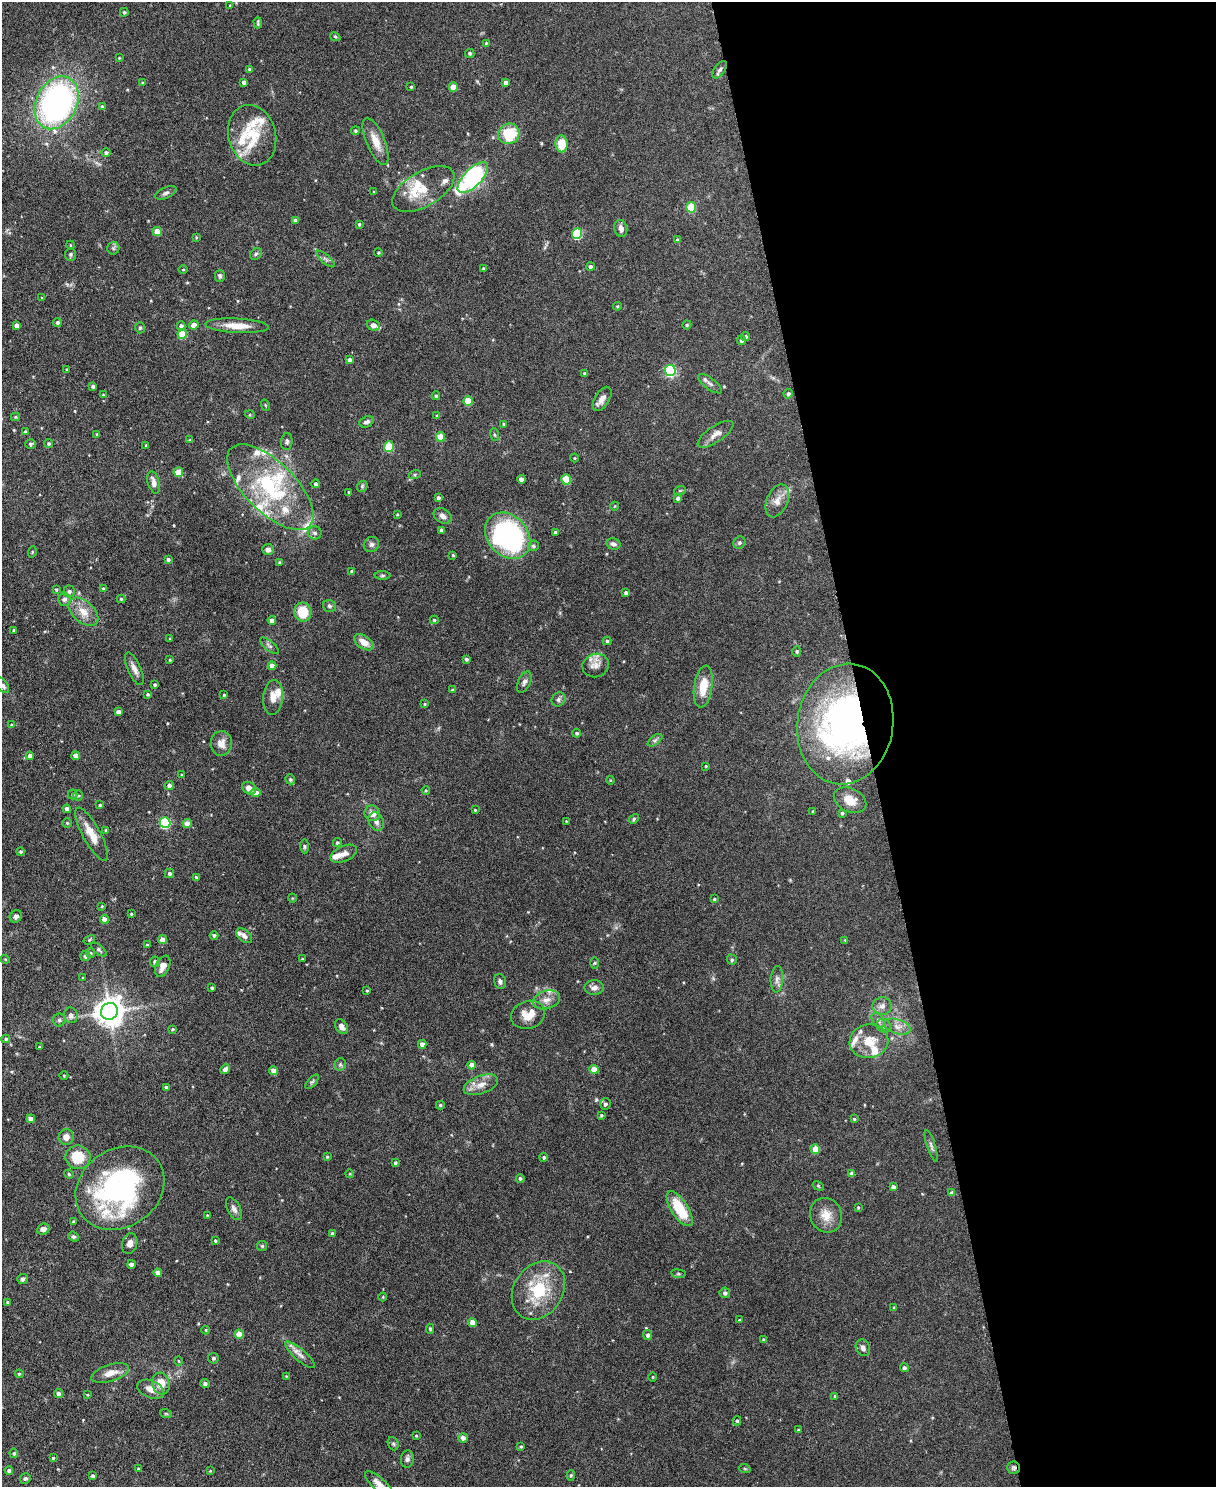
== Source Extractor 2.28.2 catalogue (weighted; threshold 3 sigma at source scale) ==
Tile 8 of 4 x 3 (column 4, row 2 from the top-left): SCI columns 3645-4858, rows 1619-3103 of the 4863 x 4840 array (HDU 1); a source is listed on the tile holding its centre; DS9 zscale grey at full resolution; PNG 1218 x 1489 px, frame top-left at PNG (2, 2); each listed source drawn as its Kron ellipse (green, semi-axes under 4 px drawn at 4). Shown black and unused: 29% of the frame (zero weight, under 3 of 6 exposures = <1% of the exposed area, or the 3 px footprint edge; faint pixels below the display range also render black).
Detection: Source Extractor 2.28.2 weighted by HDU 2 'WHT'; one run over the whole footprint, this tile lists its part. Background 0.124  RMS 0.0043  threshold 0.0176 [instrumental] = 3 sigma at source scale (4.09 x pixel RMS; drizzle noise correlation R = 1.36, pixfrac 0.8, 0.05/0.05 arcsec/px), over >= 5 px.
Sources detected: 347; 26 inside a brighter listed object's ellipse — not listed separately; the other 321 listed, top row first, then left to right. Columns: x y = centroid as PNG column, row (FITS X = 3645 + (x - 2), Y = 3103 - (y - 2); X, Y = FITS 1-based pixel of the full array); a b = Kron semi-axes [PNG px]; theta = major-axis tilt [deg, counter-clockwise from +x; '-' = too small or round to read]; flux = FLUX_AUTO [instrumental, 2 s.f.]
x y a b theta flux
230 5 4 3 - 0.33
124 12 4 4 - 0.61
258 23 6 2 -89 0.57
335 37 5 4 - 0.47
486 43 4 4 - 0.43
470 53 5 4 - 0.57
119 58 4 3 - 0.31
249 69 4 4 - 0.63
720 70 10 5 53 1.2
244 82 4 4 - 1.3
506 82 4 4 - 1.7
143 83 4 3 - 0.44
411 87 4 4 - 0.44
453 87 4 4 - 5.4
57 103 28 20 64 120
102 106 4 3 - 0.4
355 131 4 4 - 0.76
509 134 11 10 - 15
252 135 31 23 -75 14
376 141 25 9 -67 5.4
561 144 8 6 -87 7.9
106 153 5 4 - 0.75
473 178 20 9 46 70
423 189 34 17 30 11
374 192 4 3 - 0.3
166 193 11 5 24 1.2
691 207 5 5 - 15
295 220 4 4 - 0.96
359 224 4 3 - 0.57
621 228 8 6 -77 1.9
157 232 4 4 - 6.2
577 234 5 5 - 21
196 237 4 3 - 0.32
677 240 4 4 - 0.7
70 245 4 3 - 0.32
113 248 6 6 - 0.74
378 252 4 3 - 0.36
71 254 6 5 - 0.68
256 254 6 5 - 0.68
326 259 12 3 -41 0.84
590 267 4 4 - 1.1
484 269 3 3 - 0.6
183 270 5 3 - 0.36
220 276 6 5 - 0.75
42 298 3 3 - 0.28
617 306 4 4 - 0.41
57 323 4 4 - 0.94
17 325 4 4 - 2.1
194 325 4 4 - 3.9
373 325 6 5 - 1.5
687 325 4 4 - 0.53
181 326 4 4 - 1.1
237 326 32 7 -3 5.9
140 328 5 5 - 0.63
182 334 5 4 - 10
746 336 4 4 - 0.68
741 340 5 4 - 1.1
350 360 4 4 - 1.6
67 370 3 3 - 0.47
670 370 6 5 - 39
585 373 4 3 - 0.94
710 384 14 5 -37 1.5
93 386 4 3 - 0.94
788 394 5 4 - 0.92
103 395 4 4 - 0.34
436 396 4 3 - 0.56
602 399 13 7 58 2.6
468 401 5 4 - 10
265 405 6 3 -71 0.39
250 415 5 3 - 0.42
437 416 4 3 - 0.5
15 417 4 4 - 0.45
366 422 7 5 22 1.2
504 424 4 3 - 0.42
25 432 4 3 - 0.58
97 434 3 3 - 0.41
715 434 21 8 34 2.7
494 435 6 3 -71 0.45
441 437 4 4 - 8.1
190 440 4 4 - 0.49
287 441 8 5 85 0.88
49 443 4 4 - 0.77
31 444 5 4 - 0.79
146 446 4 3 - 0.51
389 446 5 5 - 14
574 458 4 4 - 0.37
178 472 4 4 - 6
415 474 6 4 19 0.53
521 479 4 4 - 1.8
566 479 5 5 - 13
154 482 11 5 -75 2.2
316 484 4 4 - 1.1
362 486 6 5 - 0.61
270 487 55 25 -45 40
680 490 6 4 19 0.5
349 492 4 3 - 0.47
438 498 3 3 - 0.94
678 498 4 4 - 1.1
777 501 17 10 66 3.8
615 506 4 3 - 0.26
397 514 3 3 - 0.36
443 516 10 7 -33 2.1
442 530 4 3 - 1.3
555 532 4 4 - 0.81
315 533 7 6 - 1.2
508 536 25 20 -47 71
739 543 6 5 - 0.76
371 544 8 7 - 1.2
613 544 7 5 -15 1.3
533 546 5 5 - 0.76
268 550 6 5 - 1.5
32 552 6 3 73 0.4
453 555 3 2 - 0.41
168 559 3 3 - 0.74
279 562 4 3 - 0.39
352 571 4 4 - 0.73
382 575 8 4 1 0.61
56 589 4 3 - 0.39
103 589 4 4 - 0.6
69 591 6 5 - 1
626 593 4 3 - 0.92
64 599 6 6 - 1.6
121 599 4 4 - 0.45
329 606 6 6 - 0.85
83 612 17 10 -42 5.1
303 612 9 8 - 9.6
272 620 4 4 - 2
434 620 4 4 - 0.55
14 630 3 3 - 0.71
170 638 4 2 - 0.29
607 641 4 4 - 0.69
364 642 11 6 -34 3.6
269 646 11 5 -39 1
797 651 5 4 - 0.5
466 659 4 3 - 0.77
170 660 3 2 - 0.36
272 666 4 4 - 3.4
596 666 13 11 17 3.3
134 669 17 6 -66 2.4
524 682 11 6 66 1.3
3 685 9 5 -54 1.2
155 685 3 3 - 0.63
703 687 21 9 81 8
453 690 3 3 - 0.77
148 694 4 3 - 0.55
224 695 3 3 - 0.5
273 697 17 10 85 3.9
559 699 7 6 - 1.2
425 704 4 3 - 0.41
118 712 4 4 - 1.7
845 724 60 48 81 140
11 725 4 3 - 0.47
577 733 4 4 - 0.72
655 740 8 4 37 0.93
221 743 12 10 84 3.4
30 756 4 4 - 1.9
76 756 4 4 - 3.1
706 766 3 3 - 0.33
182 775 4 3 - 0.4
290 779 5 4 - 0.63
610 780 4 3 - 0.34
169 785 4 4 - 1.4
249 788 7 6 - 2.5
426 790 4 3 - 0.47
256 793 5 4 - 3.1
73 795 5 4 - 0.62
78 795 5 5 - 0.55
850 800 17 11 -27 5.5
100 805 4 4 - 0.47
67 809 4 4 - 1.4
475 810 3 3 - 0.4
813 811 4 3 - 0.39
372 813 8 7 - 2.8
842 813 4 3 - 0.56
634 819 5 4 - 0.48
376 821 9 7 -66 1.8
566 821 4 4 - 0.3
67 823 4 4 - 0.45
165 823 5 5 - 33
187 823 4 4 - 3
106 830 4 4 - 0.39
91 834 30 9 -61 6.7
337 843 5 4 - 0.59
304 846 7 4 -85 0.62
20 852 4 4 - 0.61
344 854 14 7 24 2.6
169 873 5 4 - 0.93
196 877 4 4 - 0.44
292 898 4 3 - 0.29
714 899 4 3 - 0.47
102 906 4 3 - 0.32
131 914 3 2 - 0.37
16 916 6 5 - 1.4
104 919 4 4 - 2.8
214 935 4 4 - 0.71
244 936 9 5 -40 1.5
162 939 4 4 - 3.5
89 940 6 4 32 0.44
845 940 4 3 - 0.32
147 945 4 4 - 0.42
99 949 9 4 -39 0.78
91 953 5 4 - 0.54
85 956 5 5 - 1.3
5 959 4 3 - 0.33
302 959 4 2 - 0.25
732 960 5 5 - 0.65
155 962 5 5 - 1.3
595 963 6 4 88 0.43
163 966 11 6 65 2.8
83 978 3 3 - 0.34
777 979 13 6 86 1.7
500 981 7 5 -74 1.1
212 988 3 3 - 0.54
594 988 9 7 -1 1.7
367 990 4 3 - 0.37
546 1000 14 9 16 3.1
882 1006 9 9 - 2.1
109 1011 8 8 - 530
71 1015 8 6 -75 1.7
528 1015 17 13 19 6.2
59 1020 6 6 - 1.1
878 1020 8 5 -55 1.1
884 1026 7 6 - 1.2
341 1027 8 5 -58 2
897 1027 14 7 -18 2.6
172 1029 3 2 - 0.43
6 1039 4 4 - 0.72
869 1041 19 17 8 8.2
422 1044 4 4 - 2.3
40 1047 3 3 - 0.55
340 1064 6 5 - 0.78
472 1065 4 4 - 2.8
225 1069 5 4 - 1.6
594 1069 5 4 - 4.5
273 1071 4 4 - 2.3
64 1075 4 3 - 0.31
312 1082 9 4 48 0.7
481 1085 18 9 20 3.9
166 1087 3 3 - 0.66
605 1104 6 5 - 1.1
440 1105 4 4 - 0.56
601 1115 4 4 - 0.49
31 1119 4 4 - 2
854 1119 4 3 - 0.44
66 1137 8 7 - 2.4
931 1146 16 4 -72 1.1
815 1149 5 4 - 6.6
78 1157 12 11 - 12
327 1157 3 3 - 0.47
544 1157 4 4 - 0.63
395 1163 4 3 - 0.6
69 1174 5 4 - 0.47
350 1174 4 3 - 0.32
852 1174 4 4 - 1.9
520 1178 4 4 - 0.75
818 1186 6 4 -30 0.47
893 1187 4 4 - 1.5
120 1188 47 39 35 76
952 1193 4 4 - 1.2
858 1207 4 3 - 0.38
234 1209 12 6 -63 1.8
680 1209 20 8 -57 13
207 1215 3 2 - 0.28
826 1215 18 15 -66 5.4
74 1222 3 3 - 0.64
43 1229 6 5 - 1.7
333 1234 4 3 - 1.1
74 1237 5 4 - 0.73
215 1240 4 3 - 0.48
130 1243 10 7 74 2.2
262 1246 5 5 - 0.52
131 1264 4 4 - 1.9
158 1273 4 4 - 2.2
678 1274 7 3 -8 0.5
22 1279 5 5 - 0.94
538 1290 31 24 57 19
725 1293 5 5 - 1
383 1297 4 4 - 0.35
8 1302 3 3 - 0.81
894 1308 4 3 - 0.38
739 1320 3 3 - 0.38
472 1322 4 4 - 4.2
430 1329 5 4 - 0.52
206 1330 4 3 - 0.31
239 1334 4 4 - 4.5
648 1335 5 4 - 1.2
763 1339 3 3 - 0.41
863 1348 9 7 -63 1.5
300 1355 19 6 -41 2.6
213 1358 5 5 - 0.87
178 1361 5 3 - 0.35
904 1368 4 4 - 0.92
110 1373 20 8 17 4
19 1374 4 3 - 0.46
286 1376 3 2 - 0.27
653 1377 4 3 - 0.33
161 1384 11 8 -75 5.1
205 1384 5 4 - 1.1
151 1389 14 8 -21 3.3
58 1394 4 4 - 1.4
87 1395 4 3 - 0.36
835 1396 4 3 - 0.51
166 1414 6 3 -19 0.44
737 1421 4 4 - 0.66
798 1430 3 3 - 0.56
416 1436 3 3 - 0.34
463 1438 5 5 - 1.2
393 1444 7 5 -67 0.72
521 1446 3 3 - 0.43
14 1453 5 4 - 0.68
53 1458 3 3 - 0.5
407 1459 8 6 83 1.2
1014 1468 6 6 - 0.94
138 1469 4 3 - 0.39
745 1469 6 3 -19 0.42
9 1470 4 4 - 0.76
210 1471 3 3 - 0.36
571 1475 5 4 - 0.5
93 1476 3 3 - 0.91
25 1478 5 5 - 0.8
379 1484 18 6 -41 2.7
Overlapping masked pixels (flux is a lower limit): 2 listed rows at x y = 845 724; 1014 1468
Isophote crosses this tile's border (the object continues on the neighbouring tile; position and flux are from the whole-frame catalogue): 2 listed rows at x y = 3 685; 379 1484